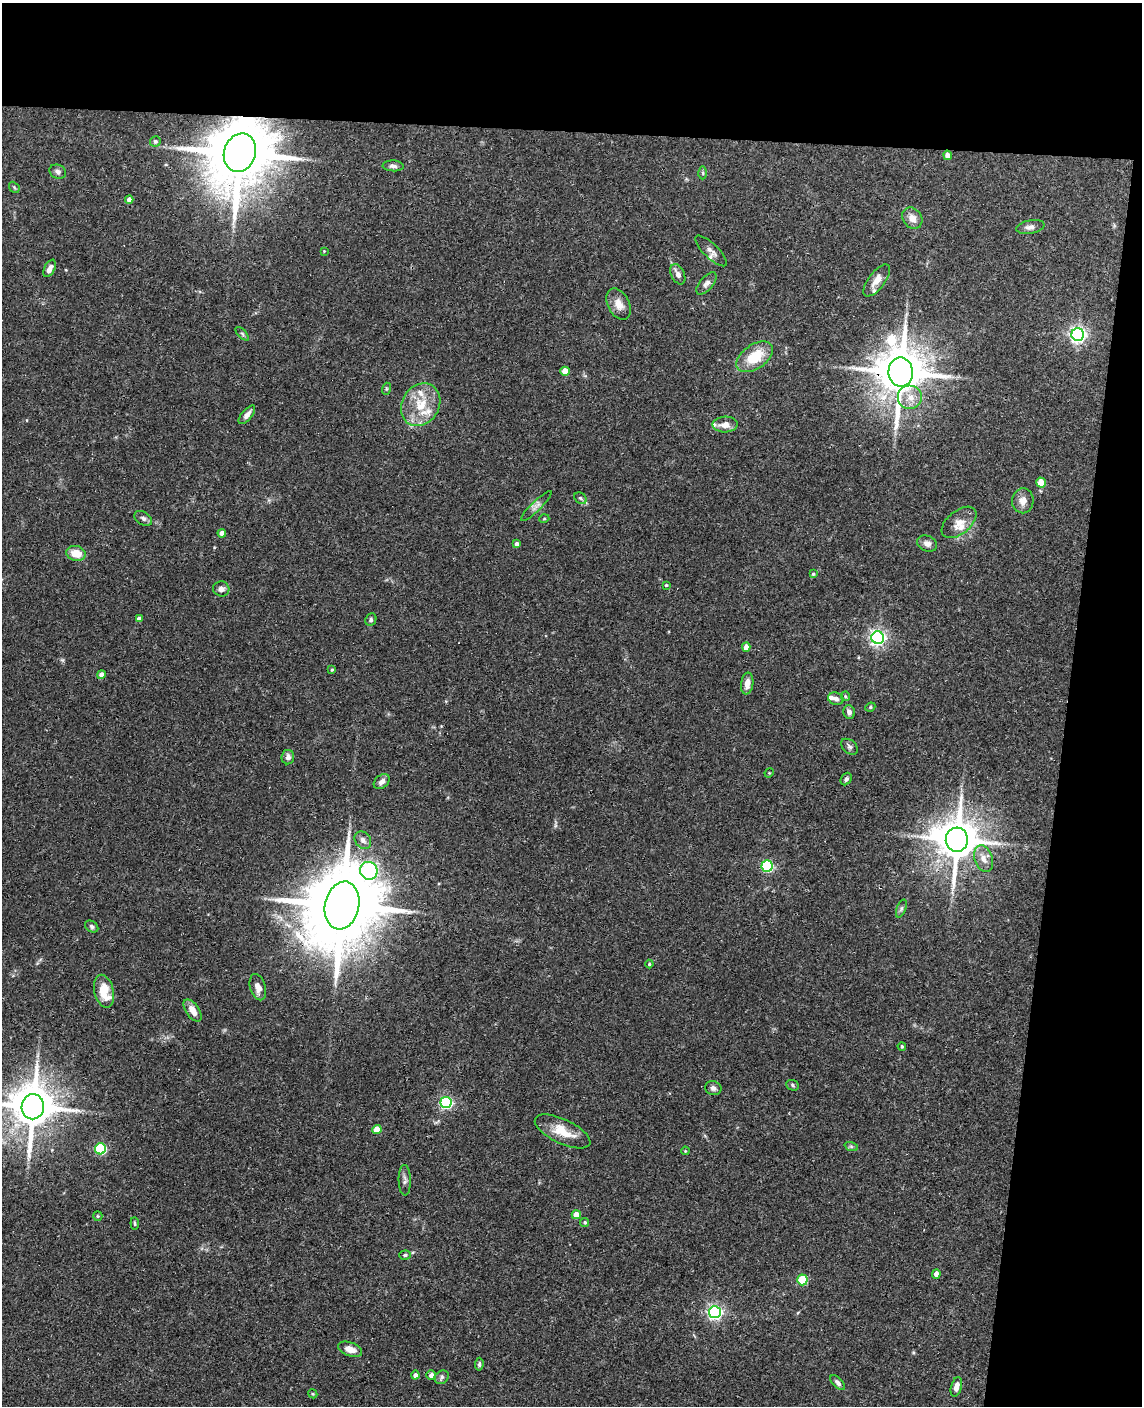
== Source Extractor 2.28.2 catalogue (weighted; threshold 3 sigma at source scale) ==
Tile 4 of 4 x 3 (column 4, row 1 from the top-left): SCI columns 3429-4568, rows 2972-4375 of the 4579 x 4650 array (HDU 1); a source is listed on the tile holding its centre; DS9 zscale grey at full resolution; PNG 1144 x 1408 px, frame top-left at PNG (2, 3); each listed source drawn as its Kron ellipse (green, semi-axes under 4 px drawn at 4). Shown black and unused: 16% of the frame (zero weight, under 3 of 4 exposures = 6% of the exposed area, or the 3 px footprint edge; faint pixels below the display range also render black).
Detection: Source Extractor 2.28.2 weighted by HDU 2 'WHT'; one run over the whole footprint, this tile lists its part. Background 0.062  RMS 0.0055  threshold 0.0245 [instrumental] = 3 sigma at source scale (4.5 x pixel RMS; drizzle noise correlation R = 1.50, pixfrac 1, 0.05/0.05 arcsec/px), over >= 5 px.
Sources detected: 101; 5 inside a brighter listed object's ellipse — not listed separately; the other 96 listed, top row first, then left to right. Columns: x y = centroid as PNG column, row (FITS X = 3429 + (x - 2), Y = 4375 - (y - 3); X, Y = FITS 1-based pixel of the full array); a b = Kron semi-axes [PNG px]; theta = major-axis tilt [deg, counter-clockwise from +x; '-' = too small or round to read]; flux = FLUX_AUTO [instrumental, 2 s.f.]
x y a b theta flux
155 141 5 5 - 1.1
240 153 19 16 72 5300
948 155 4 4 - 4
393 166 10 5 -4 1.8
58 172 8 7 - 1.6
703 173 6 4 -89 0.87
14 187 6 4 -47 0.76
129 199 4 4 - 3.2
912 218 11 9 -53 4.2
1030 227 14 6 10 2.5
324 251 3 3 - 0.39
711 251 21 7 -44 3.3
50 268 9 5 63 3.2
678 274 11 6 -65 3
877 280 19 8 54 5.6
706 283 13 6 49 2.3
619 304 17 10 -62 5.4
242 334 8 3 -45 0.87
1078 335 6 6 - 190
755 357 20 12 35 16
565 371 4 4 - 8.8
901 372 14 12 -88 2800
386 389 6 4 72 0.7
910 397 12 12 - 6.8
421 405 22 18 57 16
247 415 11 5 50 2.6
725 424 12 8 3 4.3
1041 483 5 4 - 12
580 498 7 5 -36 0.93
1023 501 12 10 83 4.1
536 506 21 5 44 2.4
143 518 10 6 -33 1.6
544 519 5 3 - 0.45
959 522 20 11 39 6
222 533 4 4 - 3.7
516 544 4 4 - 2.2
927 544 10 7 -24 2.5
76 553 10 7 -13 7.7
813 574 4 4 - 0.7
666 585 3 3 - 0.58
221 589 8 7 - 2.2
139 619 4 4 - 2.4
371 620 6 5 - 1.2
878 638 6 6 - 170
746 647 4 4 - 4.6
332 670 4 3 - 0.71
101 675 4 4 - 2.8
747 684 11 6 82 4
845 696 5 4 - 0.71
836 699 8 6 -18 1.7
870 707 5 4 - 0.71
849 712 7 5 -78 2.1
849 747 9 6 -40 1.3
288 757 7 6 - 2.4
769 773 5 4 - 0.54
846 779 7 5 55 1.5
382 781 9 6 40 2.9
363 840 9 7 -52 2.5
957 840 12 11 - 1900
984 859 14 9 -71 4.4
767 866 6 5 - 60
369 871 9 8 - 110
342 905 24 17 78 7800
901 908 9 4 69 1.3
92 927 7 5 -34 1.2
649 964 4 4 - 0.69
258 987 13 7 -73 4.3
104 991 17 9 -76 13
193 1010 13 6 -56 4.7
902 1046 4 3 - 0.73
793 1085 6 5 - 0.97
713 1088 8 7 - 1.8
446 1103 6 5 - 89
33 1107 12 11 - 2200
377 1130 5 4 - 8.7
563 1131 30 12 -25 12
851 1146 7 4 -19 1
100 1149 5 5 - 55
685 1151 4 3 - 0.49
405 1180 15 6 -89 2.1
576 1215 4 4 - 5.1
98 1216 5 4 - 0.71
585 1222 4 4 - 0.84
135 1223 6 4 -84 0.75
405 1255 6 4 2 0.87
936 1274 4 4 - 3.3
802 1280 5 5 - 27
715 1312 6 6 - 140
350 1349 12 7 -20 4.7
479 1364 6 4 84 1
415 1375 4 4 - 1.9
431 1375 5 5 - 3.1
442 1377 7 6 - 1.5
838 1383 9 4 -46 1.9
956 1387 10 5 74 3.6
313 1394 5 3 - 0.55
Overlapping masked pixels (flux is a lower limit): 4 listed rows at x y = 240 153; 901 372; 957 840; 342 905
Isophote crosses this tile's border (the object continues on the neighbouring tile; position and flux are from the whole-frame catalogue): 1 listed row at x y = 33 1107